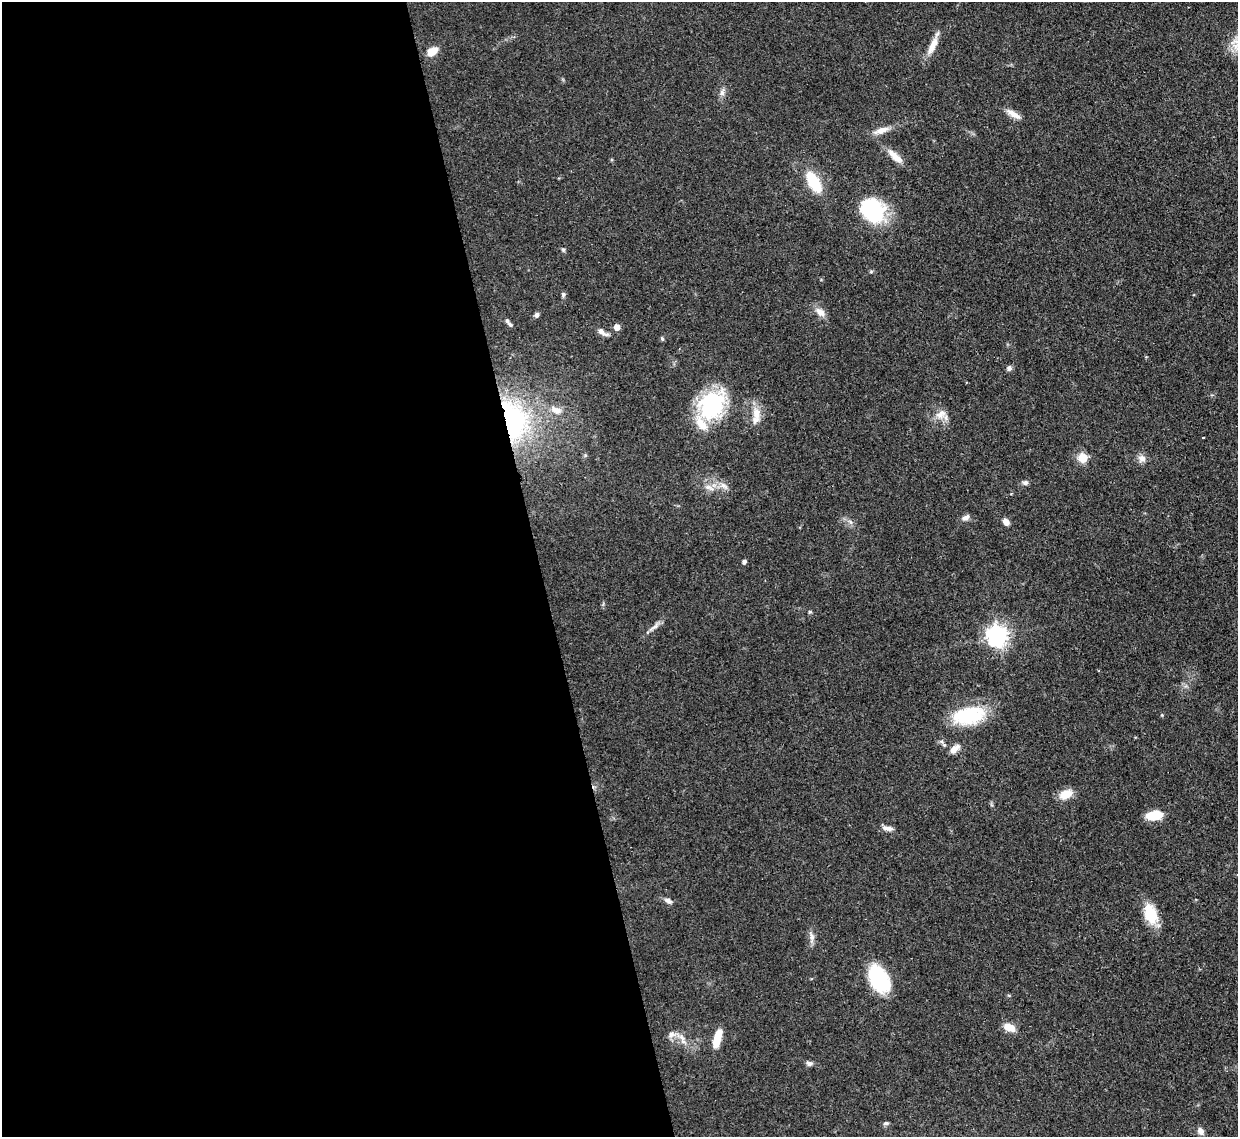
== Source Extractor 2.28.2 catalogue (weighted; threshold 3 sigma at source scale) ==
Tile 9 of 4 x 4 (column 1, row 3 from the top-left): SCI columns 82-1317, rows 1354-2488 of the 5109 x 5092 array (HDU 1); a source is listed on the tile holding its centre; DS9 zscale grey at full resolution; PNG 1240 x 1139 px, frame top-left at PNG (2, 2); no overlay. Shown black and unused: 44% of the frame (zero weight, under 3 of 4 exposures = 9% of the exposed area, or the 3 px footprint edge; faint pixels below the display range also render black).
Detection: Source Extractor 2.28.2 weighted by HDU 2 'WHT'; one run over the whole footprint, this tile lists its part. Background 0.114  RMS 0.0048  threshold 0.0217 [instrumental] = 3 sigma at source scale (4.5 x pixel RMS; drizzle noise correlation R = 1.50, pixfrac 1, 0.05/0.05 arcsec/px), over >= 5 px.
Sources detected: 54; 1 inside a brighter object's white glare — not listed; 3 inside a brighter listed object's ellipse — not listed separately; the other 50 listed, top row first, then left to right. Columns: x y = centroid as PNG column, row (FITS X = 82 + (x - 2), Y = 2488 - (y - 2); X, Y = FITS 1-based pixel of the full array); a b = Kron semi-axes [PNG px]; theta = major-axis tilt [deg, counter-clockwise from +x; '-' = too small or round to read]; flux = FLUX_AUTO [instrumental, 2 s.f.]
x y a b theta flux
933 46 26 8 65 6.1
432 51 11 7 33 7.1
722 92 11 6 83 2
1013 114 23 6 -31 3.7
881 130 21 8 19 4.3
895 156 24 8 -43 5.3
814 182 28 12 -60 17
872 210 29 23 -53 35
563 250 6 5 - 0.75
563 294 6 5 - 0.97
820 312 13 9 -42 3.9
536 315 6 5 - 1.3
507 321 9 5 -51 1
617 327 5 5 - 5.5
602 332 16 6 -36 2.6
662 338 6 4 -68 0.71
1009 368 8 6 84 1.3
711 405 37 27 56 43
556 410 16 9 -16 5
757 413 18 11 -86 6
941 414 16 11 39 4.5
513 420 53 32 -74 77
1203 437 3 2 - 0.54
1083 458 5 5 - 24
1142 459 11 10 - 2.8
1025 483 7 5 -13 1.4
724 486 13 7 -36 2.9
708 487 10 7 0 2.5
965 518 11 6 13 2
1006 522 7 6 - 3.2
744 562 4 4 - 1.5
809 612 5 3 - 0.58
654 627 21 5 40 2.7
997 635 8 7 - 300
968 716 38 19 10 28
954 749 13 7 43 3.4
1066 794 14 9 26 7.7
1153 816 15 11 17 7.8
888 828 14 6 -7 2.5
668 901 11 6 -27 1.9
1150 914 25 14 -72 13
812 937 12 6 -82 2.3
879 979 25 16 -62 38
1009 1027 14 8 -22 5.7
671 1034 9 8 - 2.4
682 1038 12 7 -49 3.4
717 1038 21 7 74 9.2
809 1063 9 6 -7 1.4
886 1123 7 5 8 0.94
1201 1131 10 7 -53 2
Overlapping masked pixels (flux is a lower limit): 1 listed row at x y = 513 420